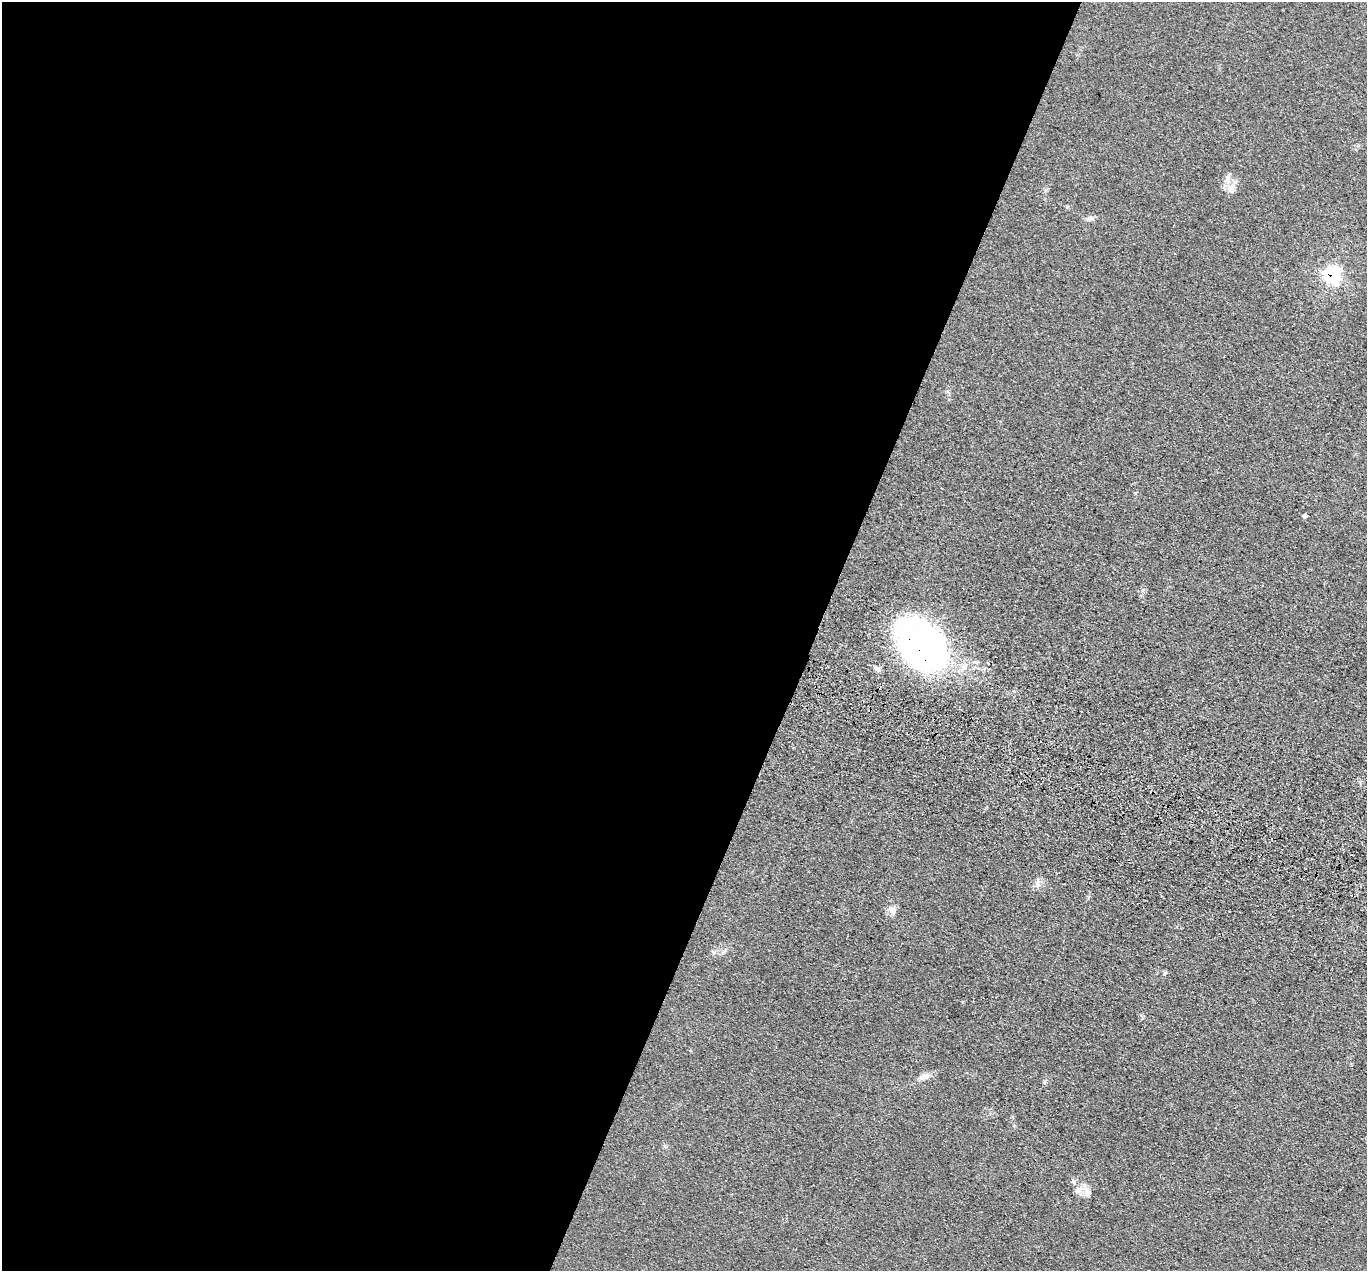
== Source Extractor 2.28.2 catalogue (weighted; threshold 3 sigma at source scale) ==
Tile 5 of 4 x 4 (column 1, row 2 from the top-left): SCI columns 28-1392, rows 2878-4146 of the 5516 x 5626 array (HDU 1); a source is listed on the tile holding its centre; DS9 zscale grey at full resolution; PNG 1369 x 1273 px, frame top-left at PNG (2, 2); no overlay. Shown black and unused: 60% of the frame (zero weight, under 3 of 5 exposures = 4% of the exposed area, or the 3 px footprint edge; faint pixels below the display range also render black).
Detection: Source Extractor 2.28.2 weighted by HDU 2 'WHT'; one run over the whole footprint, this tile lists its part. Background 0.0393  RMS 0.0042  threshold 0.0189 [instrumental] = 3 sigma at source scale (4.5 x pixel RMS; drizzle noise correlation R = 1.50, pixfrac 1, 0.05/0.05 arcsec/px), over >= 5 px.
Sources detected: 12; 1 inside a brighter listed object's ellipse — not listed separately; the other 11 listed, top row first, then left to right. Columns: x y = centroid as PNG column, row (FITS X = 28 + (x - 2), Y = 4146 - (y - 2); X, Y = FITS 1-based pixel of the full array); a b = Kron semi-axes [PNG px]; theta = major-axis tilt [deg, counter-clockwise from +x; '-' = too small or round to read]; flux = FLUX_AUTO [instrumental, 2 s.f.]
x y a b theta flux
1232 189 12 10 63 3.8
1088 218 11 5 4 1.4
1332 274 9 8 - 52
1305 516 5 5 - 0.67
922 648 54 33 -44 210
877 669 9 5 -33 1.5
1037 884 15 6 81 2.2
892 910 14 8 -63 2.5
924 1077 16 8 25 3.3
1044 1082 6 4 71 0.64
1087 1192 17 9 -58 3.2
Overlapping masked pixels (flux is a lower limit): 2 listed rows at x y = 1332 274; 922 648
Unlisted compact peaks at least as high as the median listed source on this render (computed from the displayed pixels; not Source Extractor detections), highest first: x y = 1164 974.